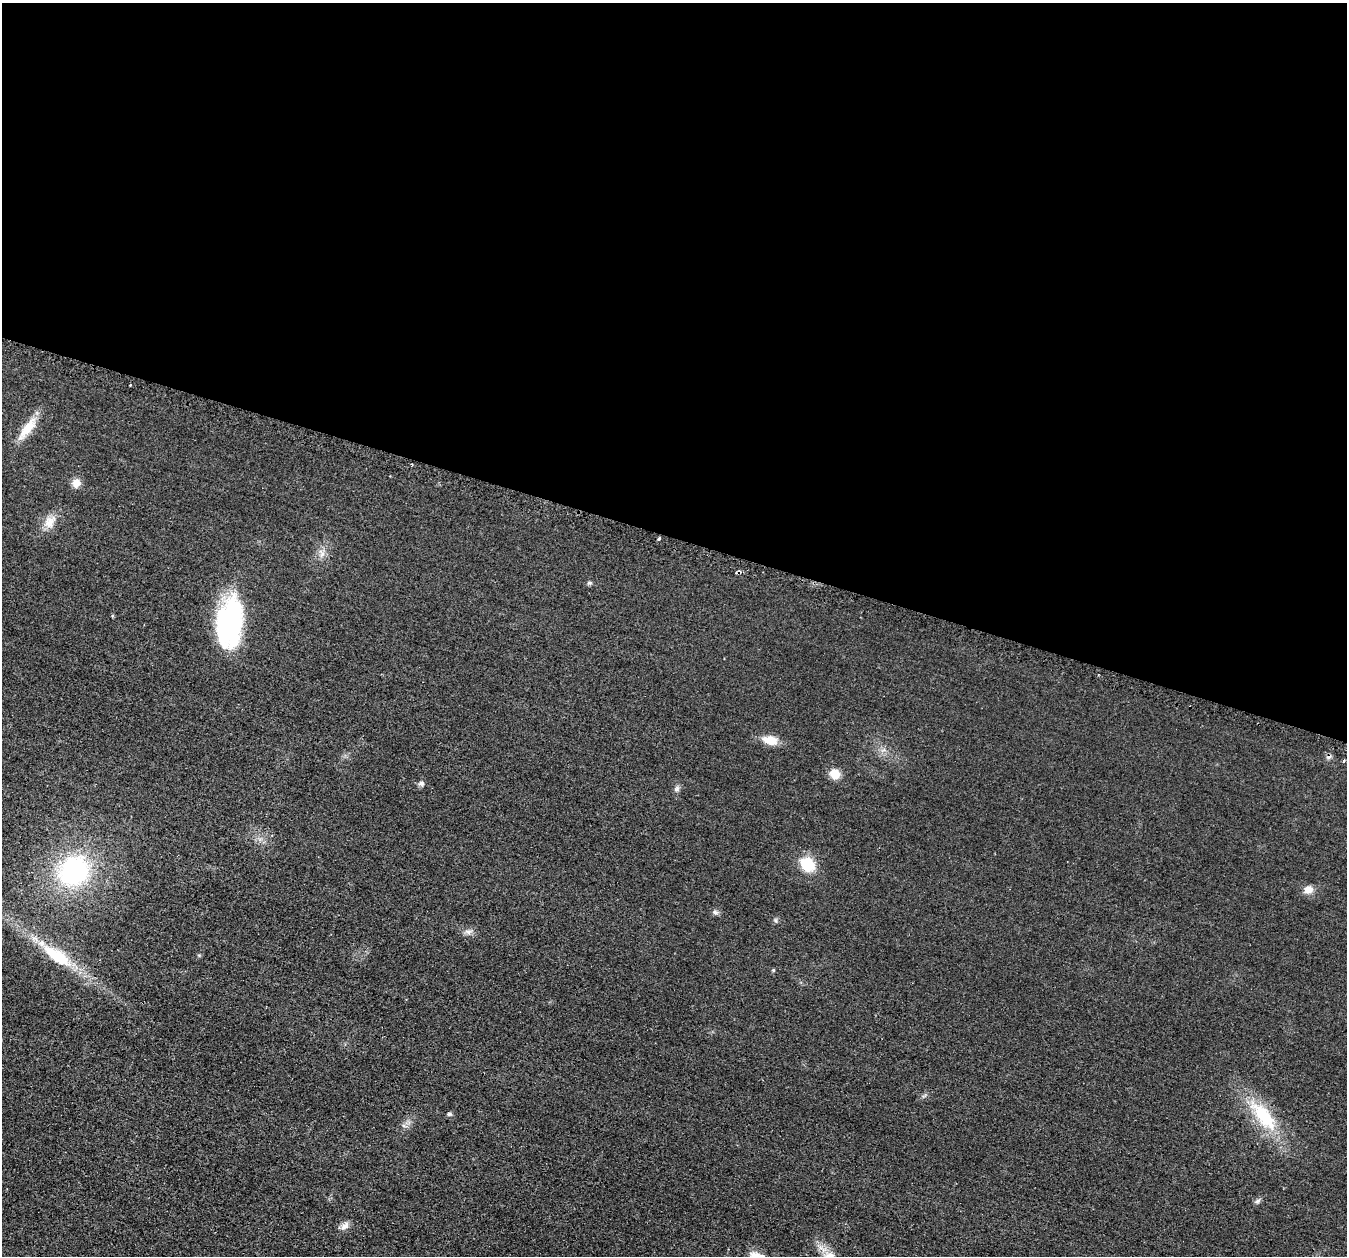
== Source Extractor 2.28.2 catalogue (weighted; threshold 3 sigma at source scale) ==
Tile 3 of 4 x 4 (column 3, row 1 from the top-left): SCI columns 2717-4061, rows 3920-5173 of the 5436 x 5458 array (HDU 1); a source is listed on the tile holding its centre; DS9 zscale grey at full resolution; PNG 1349 x 1258 px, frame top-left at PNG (2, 3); no overlay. Shown black and unused: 43% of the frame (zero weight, under 2 of 3 exposures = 3% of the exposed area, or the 3 px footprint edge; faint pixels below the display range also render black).
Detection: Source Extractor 2.28.2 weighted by HDU 2 'WHT'; one run over the whole footprint, this tile lists its part. Background 0.021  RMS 0.0087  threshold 0.0391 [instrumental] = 3 sigma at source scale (4.5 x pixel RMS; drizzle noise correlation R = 1.50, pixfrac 1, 0.05/0.05 arcsec/px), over >= 5 px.
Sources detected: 29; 3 cosmic-ray / hot-pixel residue — not listed; the other 26 listed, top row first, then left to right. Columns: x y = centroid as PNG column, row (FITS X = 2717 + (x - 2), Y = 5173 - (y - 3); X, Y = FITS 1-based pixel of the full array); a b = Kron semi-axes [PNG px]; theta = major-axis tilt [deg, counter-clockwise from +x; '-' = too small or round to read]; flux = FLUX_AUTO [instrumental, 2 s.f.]
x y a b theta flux
27 428 36 11 52 16
412 464 3 2 - 1.2
76 483 9 9 - 7.2
50 522 20 13 51 10
659 539 4 3 - 2.2
322 553 13 4 -45 2.7
589 583 8 4 -7 1.4
230 623 50 25 83 130
770 740 15 9 -13 13
1344 761 5 3 - 0.89
835 774 10 9 - 12
421 783 8 6 -31 2.1
677 789 8 6 48 2.2
808 864 16 13 -40 24
74 871 34 30 44 110
1308 889 10 9 - 6.8
715 912 7 6 - 2.1
468 932 10 6 -12 3.3
57 956 43 15 -35 39
773 970 5 4 - 0.92
449 1114 6 5 - 1.4
1264 1116 48 19 -52 46
1257 1201 8 4 44 1.8
345 1226 13 8 39 4.5
756 1256 18 9 -17 9.1
830 1256 16 12 -19 11
Isophote crosses this tile's border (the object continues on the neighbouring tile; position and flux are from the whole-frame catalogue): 2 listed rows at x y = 756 1256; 830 1256